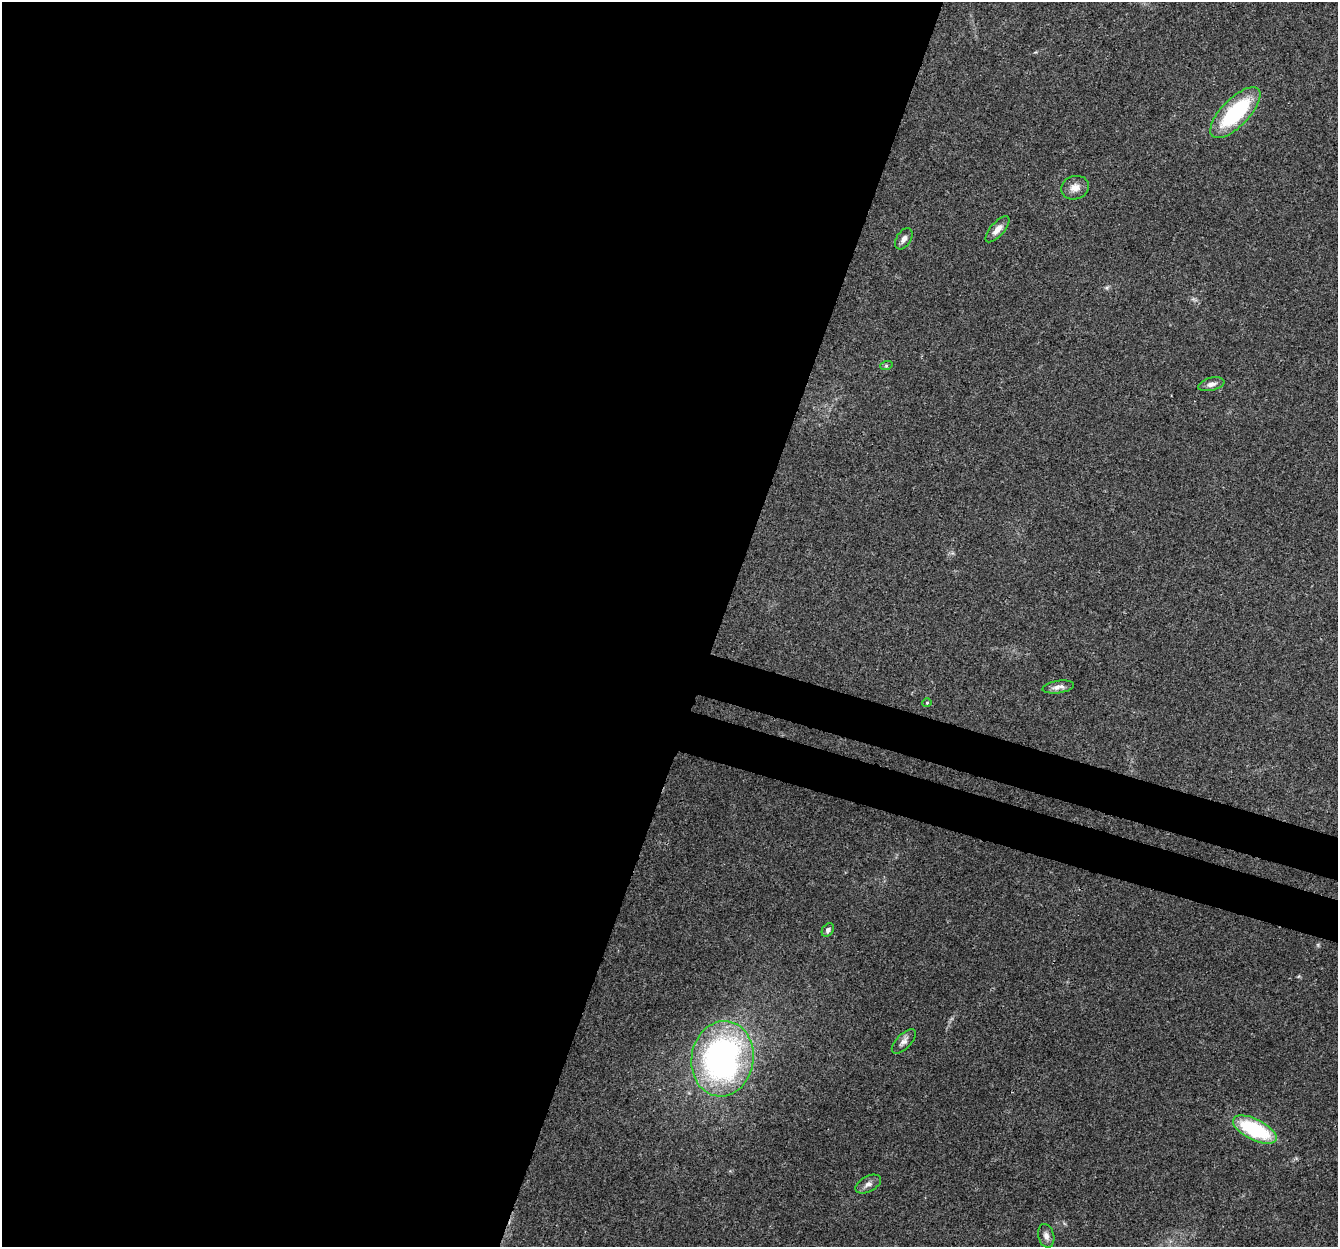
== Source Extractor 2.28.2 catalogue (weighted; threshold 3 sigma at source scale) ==
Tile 5 of 4 x 4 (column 1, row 2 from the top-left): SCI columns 30-1365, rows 2825-4069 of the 5395 x 5585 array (HDU 1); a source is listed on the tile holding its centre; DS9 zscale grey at full resolution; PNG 1340 x 1249 px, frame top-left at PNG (2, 2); each listed source drawn as its Kron ellipse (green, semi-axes under 4 px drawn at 4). Shown black and unused: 57% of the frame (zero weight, under 3 of 4 exposures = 5% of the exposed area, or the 3 px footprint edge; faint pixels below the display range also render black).
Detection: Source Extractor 2.28.2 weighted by HDU 2 'WHT'; one run over the whole footprint, this tile lists its part. Background 0.0648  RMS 0.0041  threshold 0.0185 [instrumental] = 3 sigma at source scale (4.5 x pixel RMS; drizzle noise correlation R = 1.50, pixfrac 1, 0.0396/0.0396 arcsec/px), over >= 5 px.
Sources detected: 14; all 14 listed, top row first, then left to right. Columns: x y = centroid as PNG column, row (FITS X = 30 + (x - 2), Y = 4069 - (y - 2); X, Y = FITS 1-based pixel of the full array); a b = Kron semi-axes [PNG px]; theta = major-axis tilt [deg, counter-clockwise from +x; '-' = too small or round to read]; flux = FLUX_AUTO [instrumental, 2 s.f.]
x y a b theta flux
1235 113 33 14 46 36
1075 188 14 11 17 3.5
997 229 16 7 49 3.1
904 239 12 7 57 2
886 366 6 4 18 0.58
1211 384 13 6 14 2
1058 687 16 6 8 2.5
927 703 4 4 - 0.43
828 930 7 5 55 1.3
904 1041 15 7 46 2.3
722 1059 38 31 81 140
1255 1130 24 10 -26 34
868 1184 14 7 28 2.2
1046 1236 12 8 -75 2.1